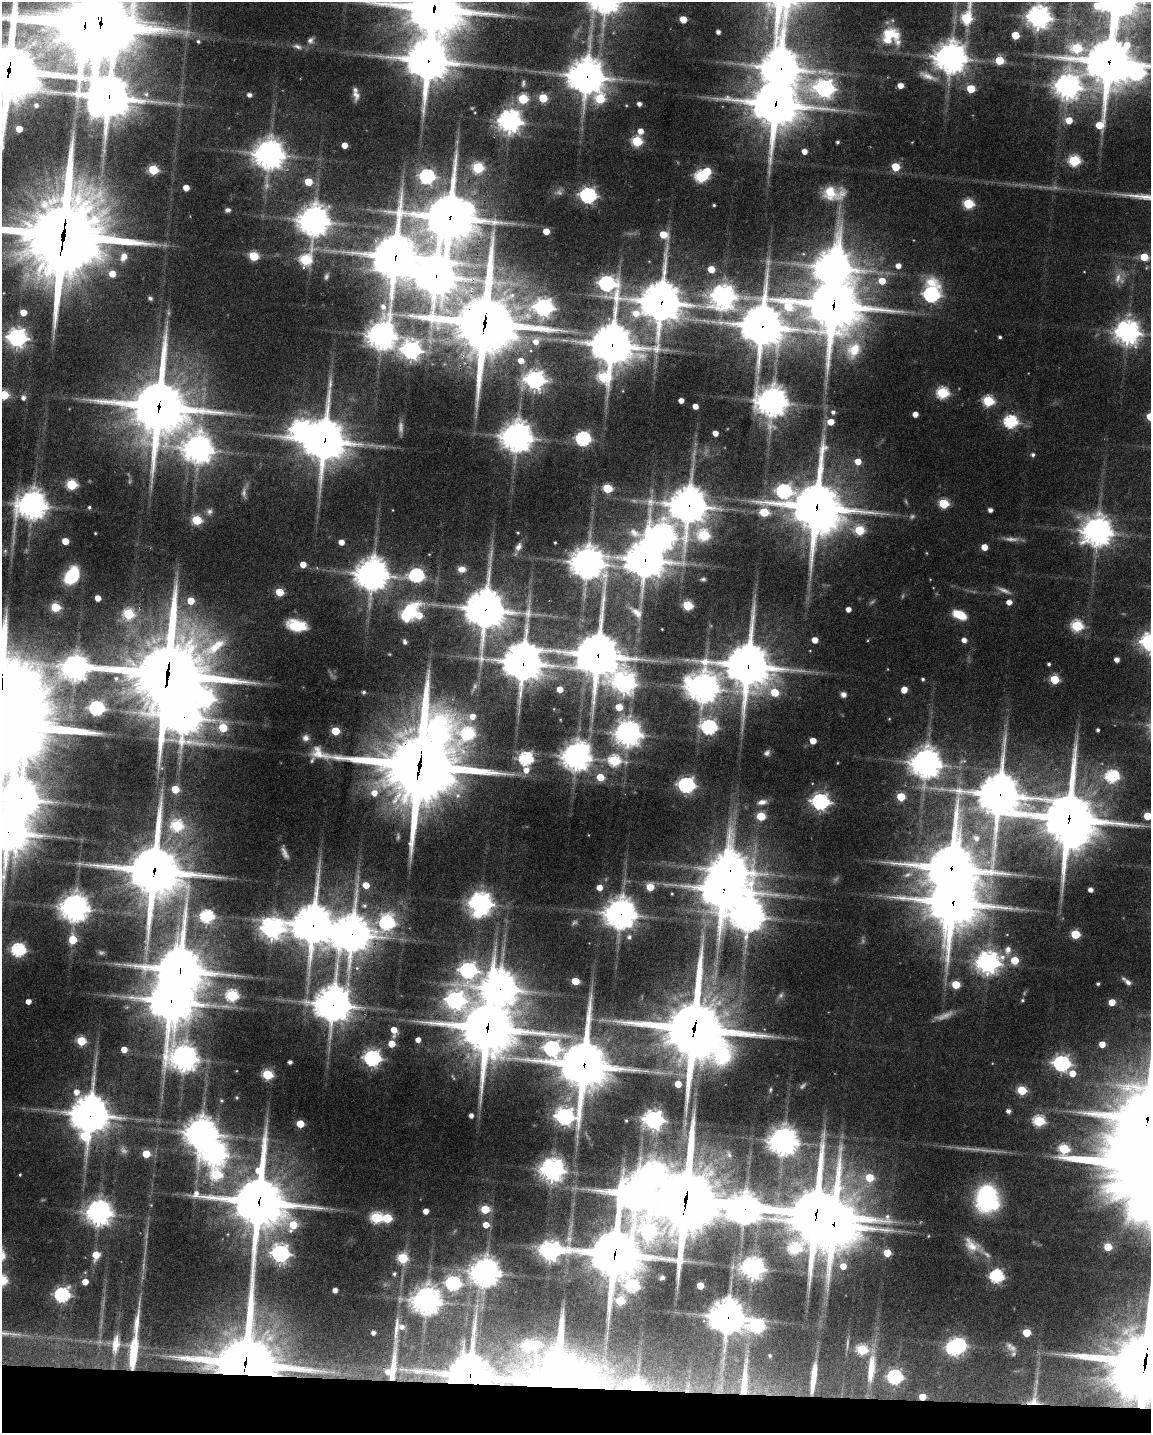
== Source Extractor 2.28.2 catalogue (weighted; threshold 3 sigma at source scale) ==
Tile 11 of 4 x 3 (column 3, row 3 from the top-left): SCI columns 2300-3448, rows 219-1649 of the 4597 x 4619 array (HDU 1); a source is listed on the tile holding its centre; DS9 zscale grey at full resolution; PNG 1153 x 1435 px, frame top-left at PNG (2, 2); no overlay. Shown black and unused: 3% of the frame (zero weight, under 5 of 9 exposures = <1% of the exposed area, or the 3 px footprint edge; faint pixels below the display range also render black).
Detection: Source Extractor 2.28.2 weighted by HDU 2 'WHT'; one run over the whole footprint, this tile lists its part. Background 0.0546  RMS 0.0042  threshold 0.0172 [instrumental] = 3 sigma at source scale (4.09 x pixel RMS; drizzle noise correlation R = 1.36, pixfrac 0.8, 0.05/0.05 arcsec/px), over >= 5 px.
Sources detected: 405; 33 too faint to see at this stretch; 8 inside a brighter object's white glare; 1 long thin detection or spike segment (spike, bleed or trail) — not listed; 13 inside a brighter listed object's ellipse — not listed separately; the other 350 listed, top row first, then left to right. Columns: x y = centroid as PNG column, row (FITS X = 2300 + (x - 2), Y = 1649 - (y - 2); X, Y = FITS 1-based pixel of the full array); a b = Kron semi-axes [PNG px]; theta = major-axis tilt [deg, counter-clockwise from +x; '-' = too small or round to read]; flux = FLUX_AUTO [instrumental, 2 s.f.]
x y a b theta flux
434 8 20 17 -12 1900
1039 17 8 8 - 320
683 19 5 5 - 8
100 21 23 17 -70 3500
718 32 4 4 - 1.4
889 35 23 16 -41 11
1015 35 5 5 - 11
310 40 9 7 60 1.5
198 41 4 4 - 0.68
297 46 12 6 -18 1.7
1077 48 18 12 52 32
951 58 10 9 - 700
999 60 5 5 - 15
428 61 15 14 - 1200
1109 62 18 14 81 1700
781 68 13 12 - 930
9 70 37 30 56 2200
1136 73 14 9 27 83
587 76 12 11 - 840
900 85 5 4 - 3.5
1068 86 23 9 -51 360
825 88 10 10 - 200
971 89 5 5 - 13
249 95 5 4 - 1.5
356 95 11 7 -78 2.2
109 97 20 18 78 1500
543 98 5 5 - 15
600 98 7 6 - 18
523 99 5 5 - 23
639 104 4 4 - 1.6
775 104 16 15 - 1500
36 105 6 6 - 1.5
1069 120 6 5 - 6.8
510 121 8 8 - 330
19 129 5 5 - 5.8
640 131 6 5 - 3.4
637 141 6 5 - 29
837 142 3 3 - 0.7
345 145 5 4 - 4.1
804 151 5 4 - 3.2
269 154 10 9 - 570
1074 161 6 5 - 40
895 167 5 5 - 14
478 168 6 6 - 33
153 170 5 5 - 24
427 176 7 6 - 81
701 176 6 6 - 49
308 182 5 5 - 9.6
186 188 5 5 - 4.6
830 193 23 17 -19 10
588 195 7 6 - 120
968 204 6 5 - 27
714 205 3 3 - 0.47
228 210 6 5 - 1.2
450 217 20 17 11 1700
314 221 10 10 - 600
546 231 5 4 - 4.8
663 234 7 6 - 8.4
63 235 33 29 74 3800
254 256 5 5 - 19
124 257 11 8 63 3.6
395 257 14 14 - 1500
1144 257 5 5 - 10
305 260 8 6 57 38
898 266 5 5 - 2.5
833 267 13 12 - 900
711 269 5 5 - 6.8
112 274 6 5 - 5.8
436 276 14 14 - 960
1118 278 15 8 78 3.1
882 281 6 6 - 6.2
607 283 12 8 -51 110
931 294 10 7 83 110
723 296 9 9 - 350
150 298 6 5 - 0.88
661 302 15 14 - 1100
833 305 18 18 - 1900
383 307 10 8 -76 3
544 307 8 7 - 180
23 312 5 5 - 5.8
485 322 25 24 - 2500
762 326 19 15 42 1400
1128 332 9 8 - 350
382 335 11 10 - 500
1000 337 3 3 - 0.74
17 338 7 7 - 220
536 341 9 8 - 3.5
612 345 14 13 - 1200
411 350 8 7 - 210
854 350 21 17 58 12
521 361 7 6 - 3.4
603 377 9 8 - 31
535 380 8 7 - 200
942 393 6 6 - 42
4 395 5 5 - 20
23 398 5 5 - 1.5
681 400 4 4 - 2.6
988 401 6 5 - 34
772 402 10 9 - 560
159 406 22 21 - 1900
695 406 4 4 - 3.1
833 412 5 5 - 1.2
915 414 5 4 - 3.1
831 422 5 5 - 5.6
1011 422 6 6 - 65
715 433 4 4 - 3
517 437 9 9 - 680
583 438 6 6 - 87
324 440 14 13 - 1300
199 449 11 10 - 530
1033 454 5 4 - 0.96
858 461 5 5 - 5.4
71 484 6 5 - 32
607 488 5 5 - 20
784 491 8 7 - 89
944 503 5 5 - 24
32 505 10 10 - 510
689 505 13 12 - 860
89 507 4 4 - 0.61
817 507 20 18 -77 1700
990 510 4 4 - 1.7
209 512 9 8 - 1.4
764 512 6 5 - 17
197 520 5 5 - 24
859 530 6 5 - 22
1097 531 10 9 - 520
95 533 3 2 - 0.32
518 533 4 3 - 0.4
704 535 6 6 - 35
662 536 11 9 -27 410
65 541 5 5 - 6.6
341 542 5 4 - 3.6
555 542 3 2 - 0.39
518 547 11 7 60 2.1
984 547 5 5 - 5.3
5 551 6 5 - 0.76
645 559 13 12 - 900
587 563 12 11 - 690
303 564 5 5 - 4.1
462 569 9 7 1 2.7
372 574 10 10 - 700
416 575 7 6 - 83
72 576 15 11 58 22
703 579 6 4 6 0.69
279 592 5 5 - 11
98 598 5 4 - 3.6
191 601 5 5 - 7.7
1009 602 5 4 - 2.7
688 605 5 5 - 27
55 607 5 5 - 19
486 609 13 12 - 1200
848 609 4 4 - 2.4
409 611 32 17 50 18
637 612 19 10 -38 3.7
128 614 6 6 - 30
960 615 13 7 -25 9.4
297 626 18 10 -11 12
1077 626 6 6 - 41
662 629 2 2 - 0.21
815 640 5 4 - 4.4
964 640 5 4 - 2.3
405 642 6 5 - 1
598 655 15 14 - 1400
1117 660 4 4 - 2.5
523 662 13 12 - 1100
1049 664 3 3 - 0.79
748 665 16 14 -89 1500
76 668 17 8 -1 410
167 674 27 22 65 2800
116 678 6 6 - 0.92
923 679 4 3 - 0.66
1054 679 5 5 - 20
624 684 9 8 - 240
703 688 11 11 - 590
560 689 5 4 - 4.9
904 690 5 5 - 5
364 692 4 4 - 0.81
775 692 6 6 - 11
843 695 6 6 - 1.6
619 707 5 5 - 7.3
97 708 6 6 - 93
472 716 7 7 - 3.7
184 717 26 17 -12 850
889 719 4 4 - 0.37
709 727 7 6 - 98
1098 730 3 3 - 0.79
335 731 5 5 - 12
628 733 9 9 - 410
468 734 7 7 - 50
306 738 8 8 - 1.9
813 741 5 5 - 5.9
767 753 8 6 38 1.3
576 757 9 8 - 500
526 759 6 6 - 72
614 760 7 6 - 41
837 763 4 2 - 0.29
926 763 10 10 - 580
420 765 35 31 56 3100
526 770 6 6 - 3.5
1112 776 7 6 - 52
600 777 5 5 - 8.4
686 785 7 6 - 130
175 789 5 5 - 11
374 793 8 8 - 4
999 795 15 15 - 1400
901 797 5 5 - 15
20 799 13 12 - 910
762 802 12 7 11 2.6
820 802 7 6 - 150
761 816 5 5 - 17
1148 816 5 5 - 11
1069 819 19 18 - 2100
177 826 7 6 - 36
8 832 15 13 -15 1300
976 838 10 9 - 3.2
1073 840 12 9 44 110
951 868 19 16 1 1600
730 870 14 13 - 790
154 871 21 19 -88 1800
366 885 5 5 - 6.3
599 887 5 5 - 4.1
650 887 5 5 - 8.5
723 889 13 11 -5 1400
1090 890 4 4 - 2
672 894 3 2 - 0.37
953 902 18 17 - 1700
481 903 8 8 - 340
364 906 6 6 - 1.1
75 908 9 8 - 500
621 914 10 10 - 610
207 916 6 6 - 57
748 916 15 13 29 630
387 923 7 7 - 75
313 925 14 13 - 1100
272 929 9 8 - 280
352 934 13 13 - 890
1075 934 5 5 - 21
629 937 6 6 - 1.1
73 940 5 5 - 15
18 950 6 6 - 74
1008 950 9 8 - 2.2
1015 960 5 5 - 11
988 962 9 8 - 300
180 970 17 16 - 1500
468 970 9 8 - 140
575 981 5 5 - 12
1128 982 9 6 -38 1.6
1098 984 3 3 - 0.64
956 985 5 5 - 16
500 988 13 12 - 780
232 996 6 6 - 47
455 1000 9 8 - 180
1022 1000 5 4 - 0.53
28 1001 4 4 - 2.9
171 1001 15 14 - 1200
1112 1002 5 5 - 6.8
333 1004 12 12 - 890
487 1028 22 19 -10 1700
694 1029 27 24 -56 2200
394 1030 7 5 -85 5.4
418 1040 4 4 - 3
81 1041 5 5 - 22
392 1044 5 5 - 7.2
1102 1044 5 5 - 4.4
552 1048 11 8 44 100
124 1050 5 4 - 4.3
185 1058 12 10 -34 430
372 1058 7 6 - 140
290 1062 4 4 - 1.4
1062 1063 7 6 - 140
584 1065 16 16 - 1800
1072 1073 6 6 - 4.8
267 1075 5 5 - 30
678 1084 5 5 - 6.4
1022 1090 5 5 - 21
76 1092 6 6 - 2.9
222 1101 5 5 - 0.6
1008 1111 5 4 - 1.7
90 1114 12 11 - 1000
471 1116 4 4 - 1.7
565 1117 10 7 0 160
1147 1119 16 15 - 1700
654 1120 7 7 - 220
626 1121 4 3 - 0.55
1039 1121 6 6 - 38
300 1124 5 5 - 10
201 1133 10 10 - 650
85 1136 10 7 -80 24
784 1141 9 8 - 500
146 1154 5 5 - 11
729 1155 9 6 -63 1.3
552 1170 8 8 - 370
20 1175 3 2 - 0.38
216 1175 7 7 - 32
869 1178 6 6 - 12
636 1194 14 11 -6 720
987 1195 30 18 70 36
686 1199 27 21 85 2500
259 1202 41 21 -89 1900
485 1209 5 5 - 15
745 1209 16 10 -7 640
426 1211 4 4 - 3.2
99 1213 9 8 - 390
816 1214 27 14 61 2200
376 1218 6 5 - 39
387 1218 6 5 - 22
293 1225 6 6 - 11
486 1225 5 5 - 3.9
833 1225 21 17 44 1500
291 1231 6 6 - 1.1
649 1232 14 10 -57 91
972 1245 24 13 -37 5.9
1108 1247 5 5 - 11
550 1251 9 7 3 240
280 1253 7 7 - 170
887 1253 5 5 - 9.3
615 1254 32 18 -70 1800
96 1255 7 6 - 7
402 1258 5 5 - 27
843 1266 6 6 - 4.4
753 1268 8 7 - 310
486 1272 9 9 - 520
394 1274 4 4 - 0.78
997 1276 6 6 - 66
662 1278 4 3 - 0.84
85 1282 5 5 - 4.7
453 1283 6 6 - 97
700 1286 5 5 - 8
335 1290 4 4 - 2.3
62 1295 6 6 - 96
427 1301 9 9 - 530
727 1317 11 11 - 810
757 1326 8 7 - 76
373 1333 4 4 - 1.8
1027 1333 5 5 - 13
116 1344 27 10 83 6.5
958 1345 7 6 - 88
862 1350 6 5 - 32
133 1353 34 7 84 21
770 1356 7 6 - 0.87
1145 1362 23 21 -7 2700
245 1363 23 16 1 2100
871 1369 42 10 84 12
561 1371 195 69 -7 380
470 1375 13 11 -3 1200
895 1377 7 6 - 86
813 1378 42 7 83 11
1128 1381 8 8 - 280
922 1397 5 4 - 7.5
1034 1401 19 15 53 5.9
Overlapping masked pixels (flux is a lower limit): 67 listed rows (the first 20) at x y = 434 8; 100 21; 428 61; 1109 62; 781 68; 9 70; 587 76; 109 97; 775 104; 450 217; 63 235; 395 257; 436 276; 661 302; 833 305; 485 322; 762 326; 612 345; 159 406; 324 440
Isophote crosses this tile's border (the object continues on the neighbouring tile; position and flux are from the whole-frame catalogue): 13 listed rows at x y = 434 8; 1039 17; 100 21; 1109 62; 9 70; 1136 73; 63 235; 4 395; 20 799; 1148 816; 8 832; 1147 1119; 1145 1362
Unlisted compact peaks at least as high as the median listed source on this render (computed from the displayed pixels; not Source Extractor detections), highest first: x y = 965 16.